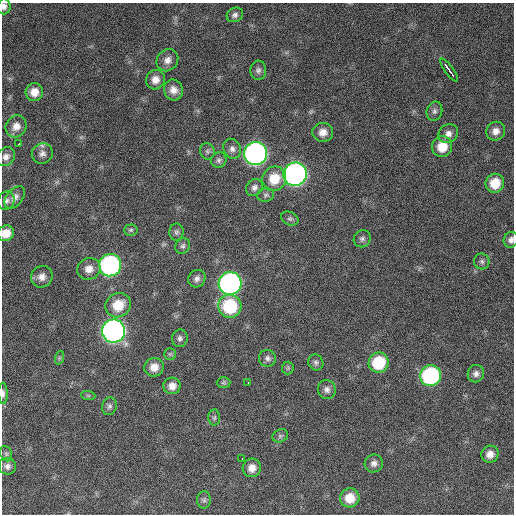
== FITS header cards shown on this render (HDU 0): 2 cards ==
NAXIS1  =                  512 / Axis length
NAXIS2  =                  512 / Axis length

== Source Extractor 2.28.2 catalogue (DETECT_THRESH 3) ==
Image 512 x 512 px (HDU 0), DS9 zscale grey, 1 PNG px = 1 image px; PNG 516 x 516 px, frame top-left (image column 1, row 512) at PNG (2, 3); each listed source drawn as its Kron ellipse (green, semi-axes under 4 px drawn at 4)
Background 772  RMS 27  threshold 82.3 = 3 sigma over >= 5 px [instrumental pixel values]
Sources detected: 71; all 71 listed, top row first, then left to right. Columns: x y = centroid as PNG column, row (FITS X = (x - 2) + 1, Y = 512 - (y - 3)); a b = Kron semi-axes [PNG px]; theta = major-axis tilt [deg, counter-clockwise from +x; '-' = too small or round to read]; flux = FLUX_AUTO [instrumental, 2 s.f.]
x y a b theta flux
4 6 8 6 85 8100
235 15 8 7 - 6500
167 60 12 10 50 14000
258 70 9 8 - 7000
449 70 14 3 -54 29000
155 80 10 9 - 16000
173 90 10 9 - 15000
34 92 9 8 - 20000
434 111 10 7 75 6400
16 126 11 10 - 16000
496 131 10 9 - 13000
323 132 10 9 - 15000
448 134 10 9 - 11000
19 144 3 2 - 3700
442 147 10 10 - 34000
232 149 10 8 -65 9100
207 151 8 7 - 5100
42 153 10 10 - 9900
255 154 12 11 - 770000
6 157 10 8 49 9300
219 160 8 7 - 5600
295 174 12 11 - 780000
274 179 12 11 - 41000
495 183 9 9 - 36000
254 187 9 8 - 7600
266 195 8 6 10 5000
15 197 13 8 51 9600
6 201 9 8 - 7400
290 219 9 6 -25 4800
131 230 7 5 3 3600
176 232 8 7 - 5300
6 233 8 7 - 23000
362 239 9 8 - 5900
511 240 8 7 - 7500
183 246 8 7 - 4900
482 261 8 7 - 5600
110 265 11 11 - 410000
89 269 12 10 27 17000
42 277 11 10 - 15000
197 279 9 8 - 8200
230 283 11 11 - 620000
118 305 13 12 - 41000
230 306 11 11 - 110000
113 331 11 11 - 940000
180 338 9 8 - 6500
170 354 6 5 - 3300
59 358 7 4 71 2900
267 358 9 8 - 7200
316 362 8 7 - 5500
379 362 10 9 - 83000
154 367 9 9 - 19000
288 368 6 6 - 3600
476 374 9 8 - 7700
430 376 11 10 - 230000
224 383 7 5 2 3300
248 383 3 2 - 2500
172 386 8 8 - 15000
327 390 10 9 - 8600
3 393 11 4 -88 6100
88 396 7 4 -2 3300
109 406 9 7 73 6000
214 418 8 6 88 4400
280 436 8 6 26 4700
6 454 8 6 -69 4100
490 454 9 8 - 15000
242 459 3 2 - 2600
374 463 9 8 - 8800
7 466 9 8 - 7700
252 468 9 9 - 16000
350 498 9 9 - 33000
204 500 9 7 89 4800
At the frame edge (FLAGS 8, measured only in part): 4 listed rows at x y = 4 6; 6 233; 511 240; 3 393